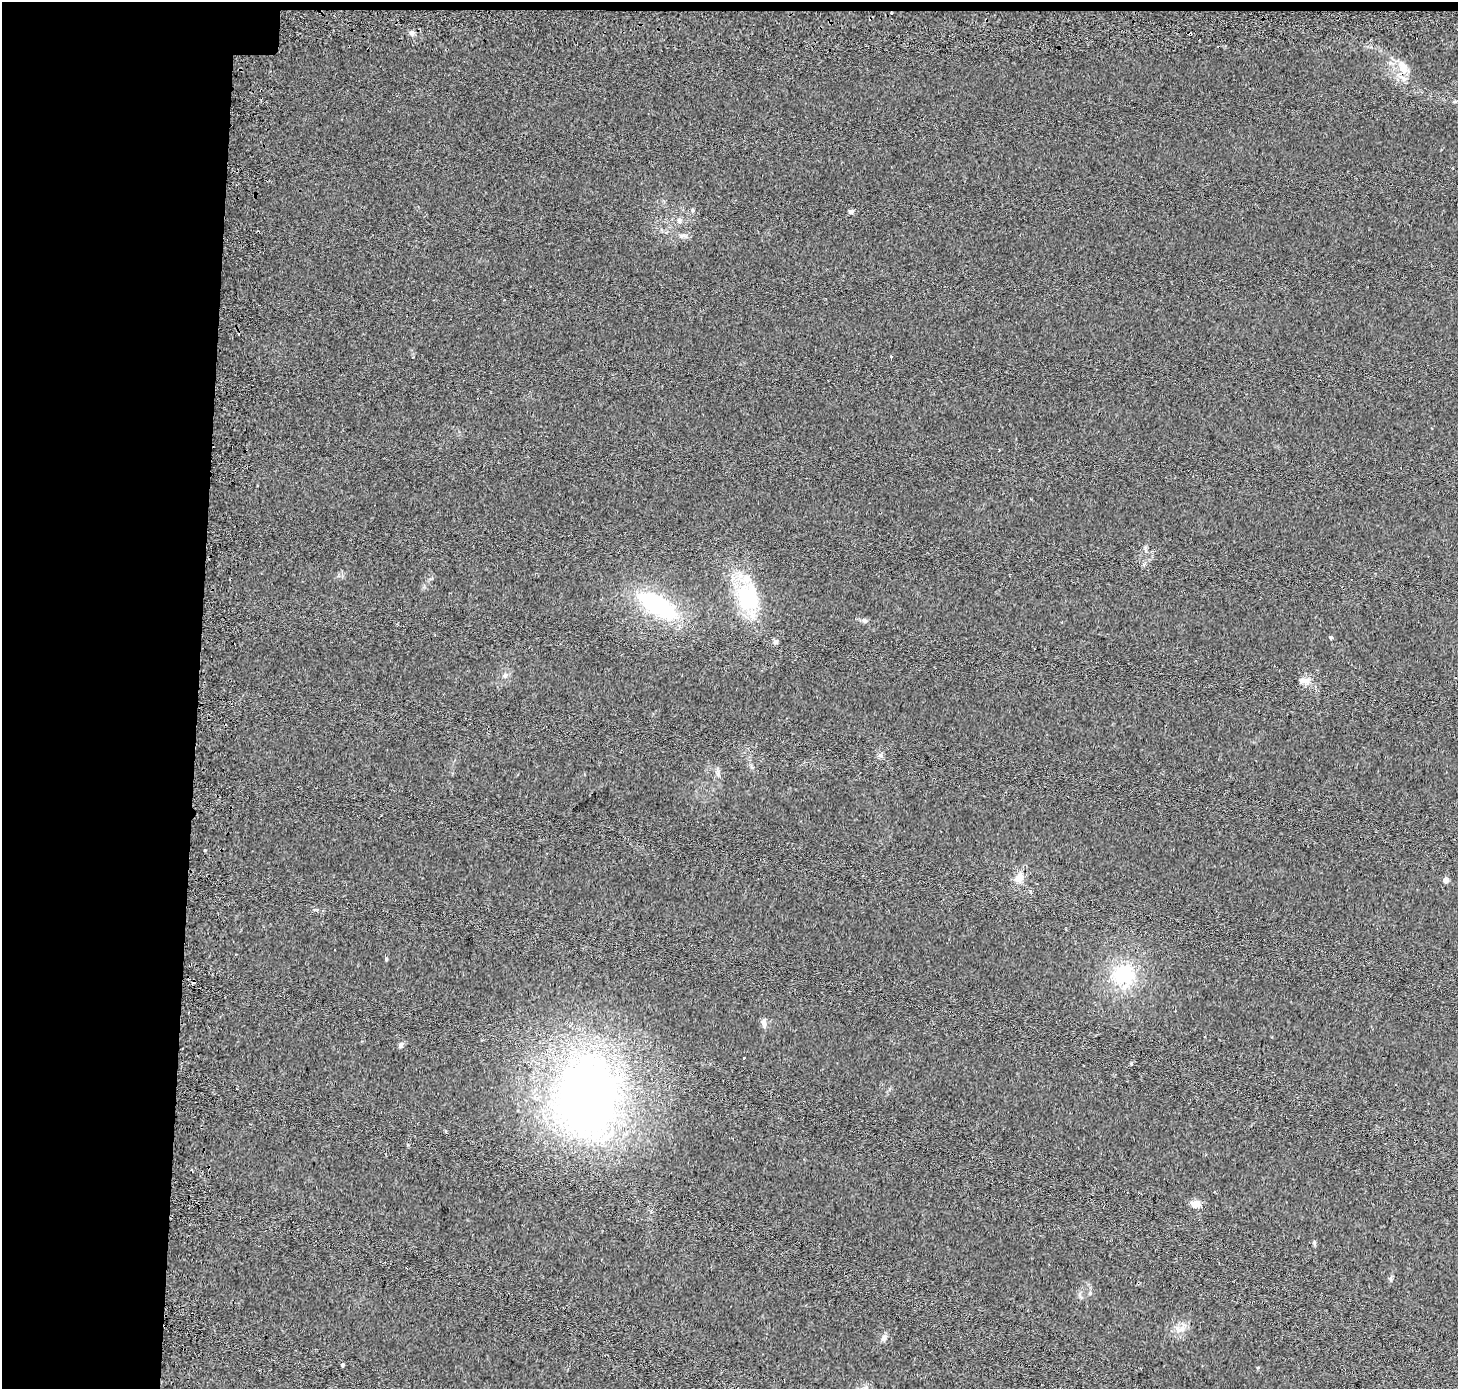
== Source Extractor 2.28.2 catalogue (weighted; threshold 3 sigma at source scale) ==
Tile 1 of 3 x 3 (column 1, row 1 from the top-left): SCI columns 52-1507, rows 3052-4438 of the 4462 x 4713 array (HDU 1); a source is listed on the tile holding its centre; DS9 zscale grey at full resolution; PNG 1460 x 1391 px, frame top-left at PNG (2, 2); no overlay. Shown black and unused: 14% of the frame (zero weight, under 2 of 3 exposures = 4% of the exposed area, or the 3 px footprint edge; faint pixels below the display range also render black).
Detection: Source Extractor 2.28.2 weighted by HDU 2 'WHT'; one run over the whole footprint, this tile lists its part. Background 0.0288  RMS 0.0049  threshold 0.0221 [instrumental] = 3 sigma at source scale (4.5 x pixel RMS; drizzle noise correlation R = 1.50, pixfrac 1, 0.0396/0.0396 arcsec/px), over >= 5 px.
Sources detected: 35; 3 cosmic-ray / hot-pixel residue — not listed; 2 inside a brighter listed object's ellipse — not listed separately; the other 30 listed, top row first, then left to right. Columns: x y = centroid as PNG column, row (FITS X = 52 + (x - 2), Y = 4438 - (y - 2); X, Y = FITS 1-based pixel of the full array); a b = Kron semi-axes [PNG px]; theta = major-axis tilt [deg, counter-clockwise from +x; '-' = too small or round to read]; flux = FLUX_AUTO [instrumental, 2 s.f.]
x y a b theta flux
411 32 6 6 - 1.3
1403 68 20 12 -55 6.9
1455 101 6 4 18 0.56
693 210 6 4 89 0.65
851 212 6 5 - 1
679 221 7 6 - 1.4
891 357 3 3 - 0.5
748 598 40 30 -79 33
658 605 50 20 -33 49
864 621 8 4 -9 1.1
1330 638 4 3 - 1.5
775 642 7 6 - 1.3
1302 681 12 6 -2 2.1
880 755 6 6 - 1.1
1019 878 14 10 73 4.8
1446 880 5 4 - 3.2
386 959 5 4 - 0.56
1124 975 26 23 4 26
764 1023 12 7 -80 1.9
1205 1037 2 2 - 0.43
401 1045 8 6 62 1.3
744 1058 3 3 - 2.5
1131 1063 4 4 - 0.49
588 1093 72 51 82 400
192 1170 3 2 - 0.92
1196 1204 12 8 -11 3.6
1182 1328 12 6 67 2.9
884 1338 9 7 65 1.6
342 1365 3 3 - 1
866 1388 7 6 - 1.3
Isophote crosses this tile's border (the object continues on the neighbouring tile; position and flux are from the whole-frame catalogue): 1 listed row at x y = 866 1388
Unlisted compact peaks at least as high as the median listed source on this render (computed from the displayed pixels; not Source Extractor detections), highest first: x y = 1314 1242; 1090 1293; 205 850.